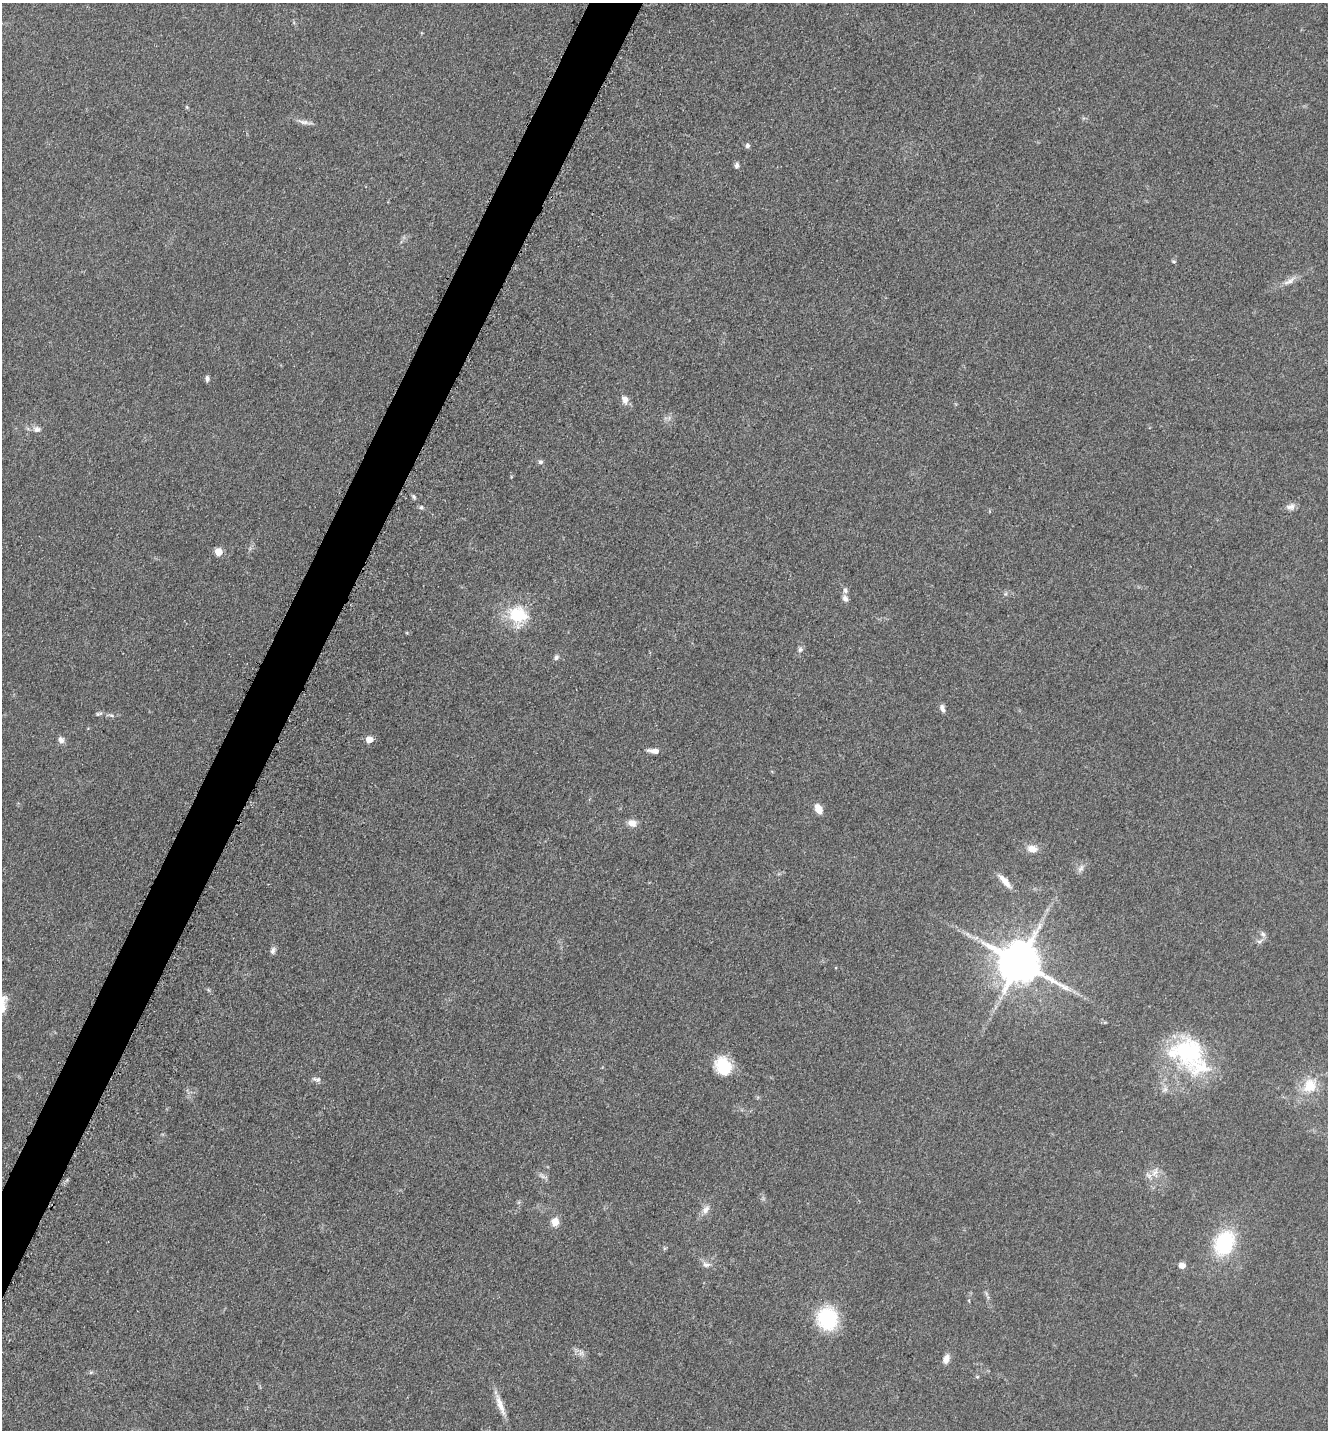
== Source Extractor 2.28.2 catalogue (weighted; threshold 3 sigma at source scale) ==
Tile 7 of 4 x 4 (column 3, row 2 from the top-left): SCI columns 2948-4273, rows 2900-4327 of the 5806 x 5775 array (HDU 1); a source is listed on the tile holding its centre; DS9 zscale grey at full resolution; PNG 1330 x 1432 px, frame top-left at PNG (2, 3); no overlay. Shown black and unused: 3% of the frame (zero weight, under 3 of 5 exposures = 4% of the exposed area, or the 3 px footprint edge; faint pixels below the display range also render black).
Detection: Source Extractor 2.28.2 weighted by HDU 2 'WHT'; one run over the whole footprint, this tile lists its part. Background 0.0636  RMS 0.006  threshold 0.0271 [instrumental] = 3 sigma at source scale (4.5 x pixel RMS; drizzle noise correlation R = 1.50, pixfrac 1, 0.05/0.05 arcsec/px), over >= 5 px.
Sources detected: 55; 3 inside a brighter listed object's ellipse — not listed separately; the other 52 listed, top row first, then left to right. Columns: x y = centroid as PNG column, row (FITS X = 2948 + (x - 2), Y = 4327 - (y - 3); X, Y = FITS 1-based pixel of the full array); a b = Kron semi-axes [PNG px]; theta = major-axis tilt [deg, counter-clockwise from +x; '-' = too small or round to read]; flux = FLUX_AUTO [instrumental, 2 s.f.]
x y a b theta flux
187 107 6 4 -71 0.61
304 122 21 5 -12 3.2
748 146 6 6 - 1.7
737 166 7 5 83 1.9
1174 261 6 4 -20 0.92
1289 281 21 6 30 4.4
207 379 6 5 - 1.9
625 399 11 9 -60 3.8
37 429 10 7 -4 2.9
540 462 6 6 - 1.5
414 497 6 5 - 1.1
421 507 5 5 - 1.1
1290 507 12 8 8 2.9
218 552 5 5 - 13
845 598 10 7 -61 2.4
518 615 26 23 -49 25
800 649 7 7 - 1.7
556 657 8 6 44 1.6
943 709 11 5 -67 2.4
97 714 6 4 -84 0.87
111 715 6 4 -18 1.1
369 739 5 5 - 8.6
61 740 8 7 - 2.8
654 751 13 5 -7 4
818 809 10 6 -61 7.1
632 823 10 8 -12 5.2
1032 849 14 10 -15 5.7
1081 868 10 7 58 2.7
1005 881 22 7 -49 6.1
1263 934 9 7 -60 2.2
968 935 14 3 -46 1.9
273 950 10 6 72 2
1019 963 12 11 - 2600
2 1006 24 11 90 8
1189 1052 45 37 -49 68
723 1066 20 16 -60 21
317 1079 13 6 -13 2
1310 1086 20 17 57 15
1165 1089 7 6 - 2
1155 1172 16 9 87 5.7
543 1176 12 5 -27 2
706 1210 14 8 50 3.8
555 1222 9 8 - 6.4
1224 1243 20 15 64 53
706 1264 12 7 -17 3.1
1182 1265 8 7 - 3.5
827 1319 23 20 -83 40
581 1353 8 6 44 2.1
946 1359 10 6 68 4.6
91 1372 6 4 19 0.92
977 1376 5 3 - 0.63
500 1405 31 7 -70 7.7
Isophote crosses this tile's border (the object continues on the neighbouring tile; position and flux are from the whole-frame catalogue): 1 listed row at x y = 2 1006